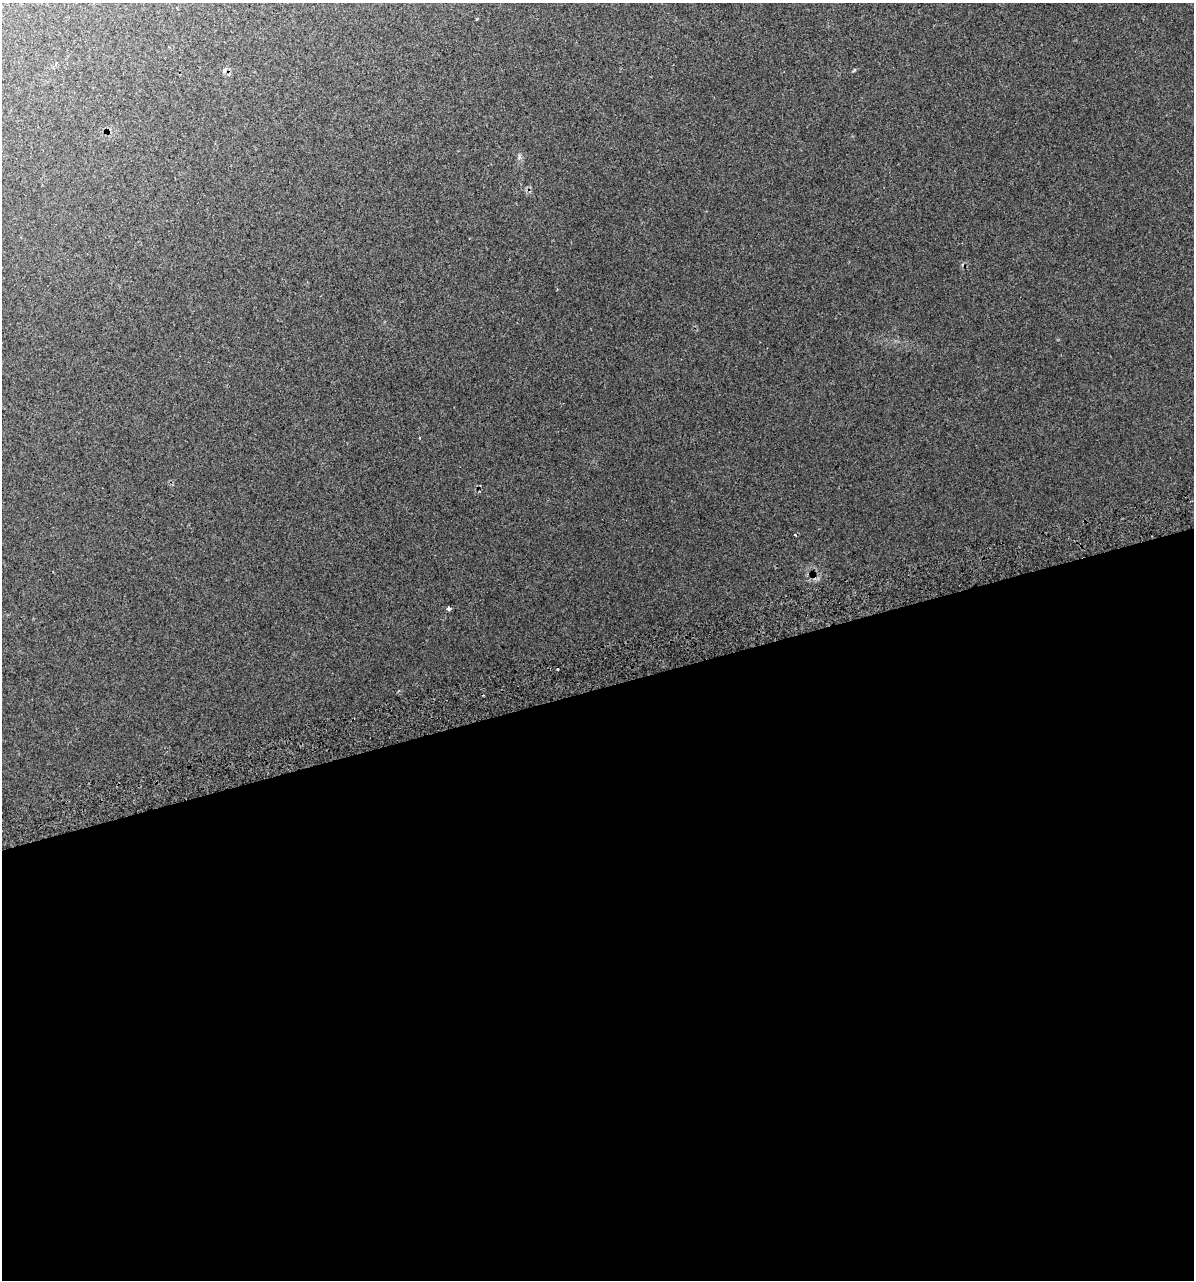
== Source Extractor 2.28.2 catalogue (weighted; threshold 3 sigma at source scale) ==
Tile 15 of 4 x 4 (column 3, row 4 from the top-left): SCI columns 2439-3630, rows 42-1319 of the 4924 x 5196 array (HDU 1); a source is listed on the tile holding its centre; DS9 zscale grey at full resolution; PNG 1196 x 1282 px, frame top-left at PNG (2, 3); no overlay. Shown black and unused: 46% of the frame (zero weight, under 2 of 3 exposures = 2% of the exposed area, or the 3 px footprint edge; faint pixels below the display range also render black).
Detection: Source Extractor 2.28.2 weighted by HDU 2 'WHT'; one run over the whole footprint, this tile lists its part. Background 0.0387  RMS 0.01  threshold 0.0466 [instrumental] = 3 sigma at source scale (4.5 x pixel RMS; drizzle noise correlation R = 1.50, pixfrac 1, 0.0396/0.0396 arcsec/px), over >= 5 px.
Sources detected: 6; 2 cosmic-ray / hot-pixel residue — not listed; the other 4 listed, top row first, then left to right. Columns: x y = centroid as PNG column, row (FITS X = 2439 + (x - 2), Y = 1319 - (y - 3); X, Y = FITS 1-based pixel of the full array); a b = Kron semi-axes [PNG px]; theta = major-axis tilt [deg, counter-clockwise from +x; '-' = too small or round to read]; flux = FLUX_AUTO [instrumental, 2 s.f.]
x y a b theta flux
477 19 3 2 - 1.3
224 70 8 5 62 2.3
448 609 4 3 - 6
557 669 3 3 - 2.1